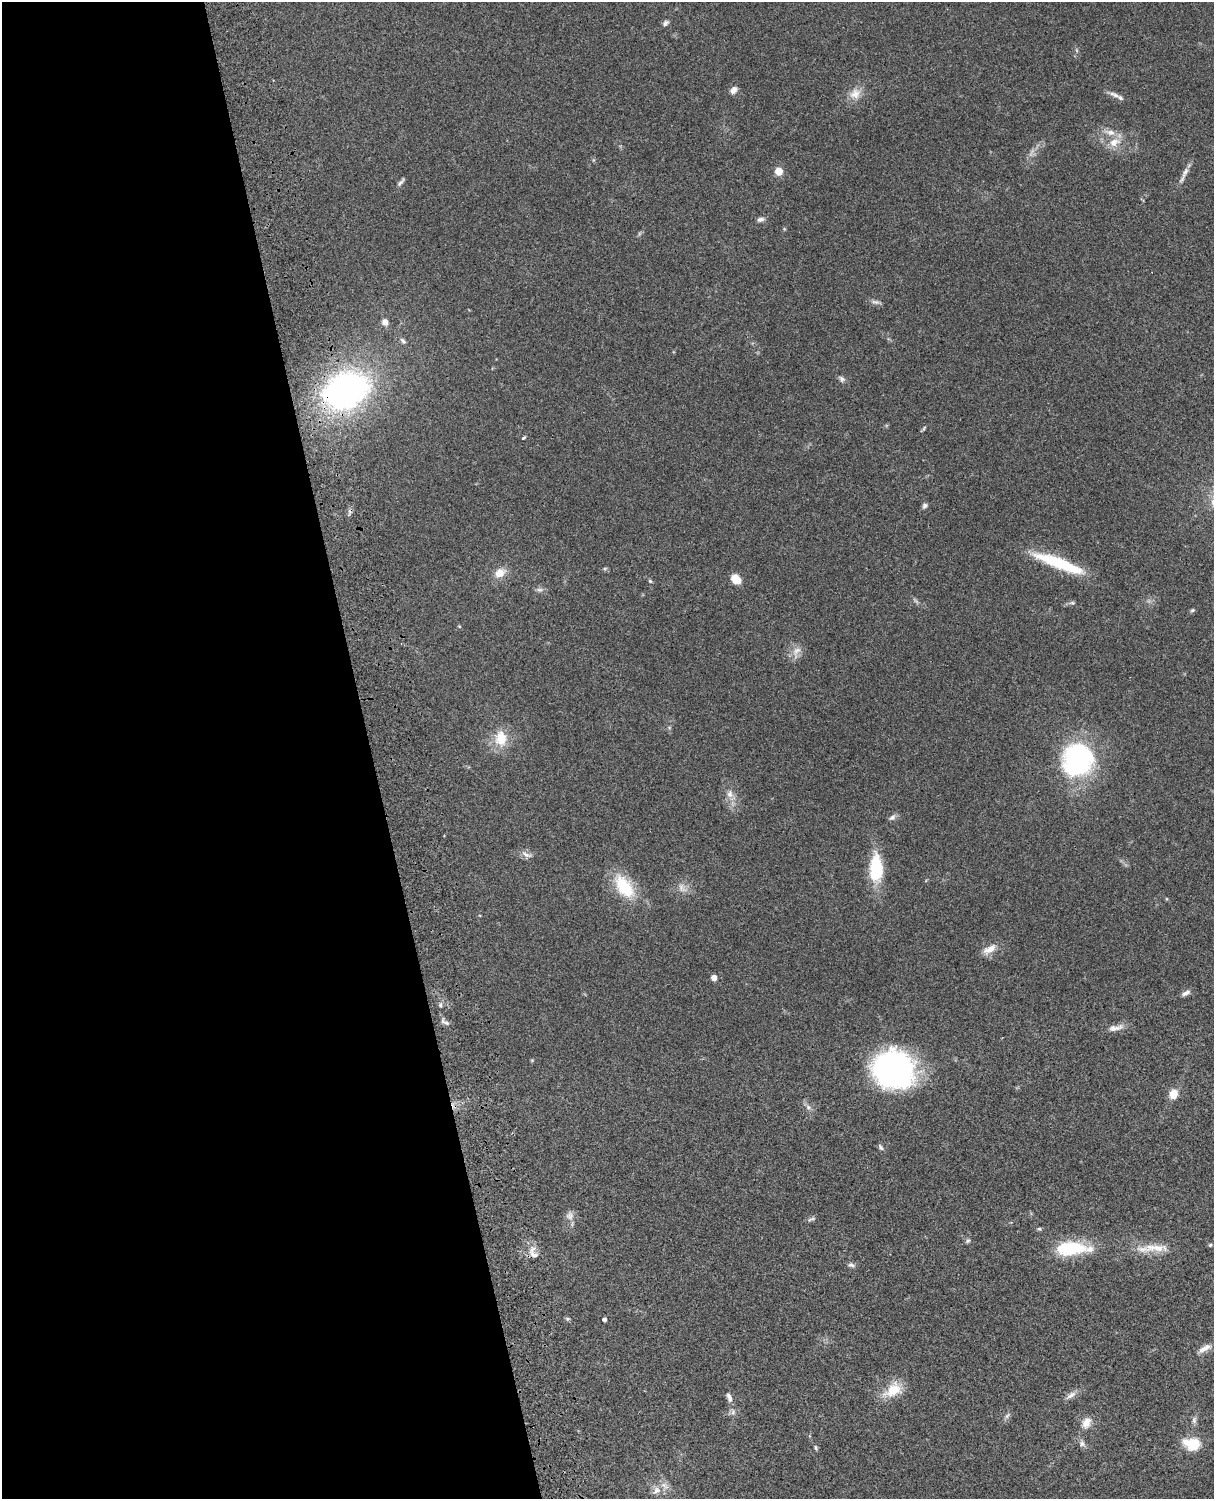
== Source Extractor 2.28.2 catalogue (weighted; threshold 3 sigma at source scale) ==
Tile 5 of 4 x 3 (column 1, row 2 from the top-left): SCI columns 121-1332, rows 1773-3269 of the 5090 x 4927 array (HDU 1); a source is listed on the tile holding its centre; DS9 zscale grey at full resolution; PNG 1216 x 1501 px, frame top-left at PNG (2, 2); no overlay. Shown black and unused: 31% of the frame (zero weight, under 3 of 4 exposures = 6% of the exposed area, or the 3 px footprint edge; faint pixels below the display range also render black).
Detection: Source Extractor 2.28.2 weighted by HDU 2 'WHT'; one run over the whole footprint, this tile lists its part. Background 0.0756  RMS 0.0057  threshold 0.0257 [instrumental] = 3 sigma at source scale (4.5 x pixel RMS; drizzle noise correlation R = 1.50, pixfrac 1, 0.05/0.05 arcsec/px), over >= 5 px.
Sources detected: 70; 1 inside a brighter object's white glare — not listed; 1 inside a brighter listed object's ellipse — not listed separately; the other 68 listed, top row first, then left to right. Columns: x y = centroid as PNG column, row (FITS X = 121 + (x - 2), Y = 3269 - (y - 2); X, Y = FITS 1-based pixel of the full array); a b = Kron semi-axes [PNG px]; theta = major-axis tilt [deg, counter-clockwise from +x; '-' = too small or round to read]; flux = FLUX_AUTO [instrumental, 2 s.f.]
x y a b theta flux
665 23 8 6 41 1.6
734 90 9 7 51 2.9
855 94 16 13 36 6.5
1114 95 16 6 -23 3
1114 142 17 11 22 7.3
779 171 5 5 - 14
1184 174 26 5 65 3.7
400 182 13 4 46 1.5
760 219 9 5 15 1.9
875 302 12 5 -9 1.8
385 322 9 8 - 2.7
403 341 9 6 -45 1.5
842 379 8 7 - 1.6
346 391 24 17 18 290
924 428 7 4 54 0.8
524 438 6 3 43 0.67
925 506 7 6 - 1.4
1059 563 59 11 -21 33
605 568 6 4 18 0.72
500 573 15 11 32 6.5
736 579 12 9 -39 6.4
650 581 5 5 - 0.76
539 590 9 5 5 1.7
1072 603 8 4 -8 1
1192 610 6 5 - 0.89
796 651 16 9 40 4.4
501 738 19 14 -89 14
1077 760 30 28 84 100
730 794 12 9 -86 3.9
892 817 9 7 25 1.9
526 854 17 6 -27 2.7
876 873 24 13 78 26
624 887 32 17 -53 23
682 888 15 9 -56 3.9
989 949 20 9 30 5.6
714 978 5 4 - 4.6
1186 993 12 6 27 2.2
440 1005 6 5 - 1.1
445 1022 14 5 -24 1.9
1115 1028 22 7 11 4.3
532 1060 5 4 - 0.54
894 1070 37 34 -16 140
1173 1094 10 8 62 7.1
808 1107 7 6 - 1.7
880 1147 9 5 -58 1.3
570 1216 12 11 - 3.1
811 1219 12 4 19 1.3
1039 1229 6 5 - 0.89
968 1240 7 5 61 1
1210 1245 5 4 - 0.69
1072 1248 39 15 2 32
1155 1248 40 10 -1 11
534 1255 14 8 -21 4
851 1265 10 6 -20 1.5
567 1319 7 5 -7 0.84
604 1320 4 4 - 1.7
1205 1348 19 7 28 4.1
893 1390 26 16 34 13
1071 1395 16 7 33 3.2
729 1397 15 7 -70 2.9
733 1412 8 6 87 1.8
1007 1416 10 4 56 1.4
1194 1420 10 6 84 1.8
1086 1423 17 11 65 5.5
1082 1443 9 8 - 2.2
1192 1444 20 13 -12 14
816 1448 7 4 -72 0.86
657 1490 13 10 42 4.6
Overlapping masked pixels (flux is a lower limit): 1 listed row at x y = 346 391